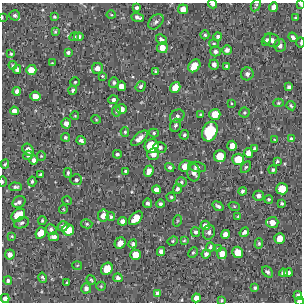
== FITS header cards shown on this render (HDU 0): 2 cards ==
NAXIS1  =                  300 / Width of image
NAXIS2  =                  300 / Height of image

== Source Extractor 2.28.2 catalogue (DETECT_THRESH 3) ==
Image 300 x 300 px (HDU 0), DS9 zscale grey, 1 PNG px = 1 image px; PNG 304 x 304 px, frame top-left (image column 1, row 300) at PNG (2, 3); each listed source drawn as its Kron ellipse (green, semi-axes under 4 px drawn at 4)
Background 2270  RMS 190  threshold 577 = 3 sigma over >= 5 px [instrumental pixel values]
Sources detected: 175; all 175 listed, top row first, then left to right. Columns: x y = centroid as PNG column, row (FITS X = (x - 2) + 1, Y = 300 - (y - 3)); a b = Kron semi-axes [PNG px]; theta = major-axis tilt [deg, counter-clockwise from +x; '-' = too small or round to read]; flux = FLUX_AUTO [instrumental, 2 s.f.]
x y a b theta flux
213 4 4 3 - 53000
300 4 3 2 - 29000
256 5 7 4 62 20000
273 7 5 4 - 54000
137 8 4 3 - 34000
183 9 5 5 - 130000
15 15 5 5 - 27000
111 15 4 3 - 11000
2 17 3 2 - 9600
54 17 3 3 - 16000
138 17 6 3 -19 42000
295 18 3 3 - 11000
156 22 9 6 44 41000
55 32 4 3 - 16000
205 35 4 4 - 22000
218 36 4 4 - 27000
74 37 5 4 - 15000
79 37 4 4 - 35000
293 37 5 3 - 40000
161 39 6 4 -40 41000
266 40 6 4 61 22000
272 40 8 6 -22 82000
301 43 5 2 - 18000
214 44 5 4 - 15000
280 46 6 6 - 57000
162 48 5 5 - 120000
227 50 5 4 - 52000
215 51 5 5 - 37000
68 52 4 3 - 30000
11 54 3 3 - 15000
52 63 3 3 - 11000
13 65 4 4 - 14000
214 65 5 4 - 58000
194 66 7 5 52 210000
227 66 4 3 - 30000
97 68 5 5 - 75000
17 69 4 4 - 45000
31 70 5 5 - 140000
155 71 4 3 - 12000
247 74 6 6 - 50000
102 76 4 3 - 12000
75 82 4 4 - 16000
114 82 5 5 - 28000
121 86 5 4 - 99000
141 86 6 4 51 31000
175 87 6 4 53 160000
289 87 4 3 - 29000
73 90 4 4 - 28000
17 91 4 4 - 52000
35 96 5 4 - 120000
113 100 5 4 - 36000
231 103 4 2 - 9900
278 103 5 4 - 16000
291 106 5 3 - 18000
122 109 5 5 - 93000
14 111 4 4 - 65000
116 111 5 4 - 22000
244 113 5 5 - 19000
215 114 5 5 - 210000
201 115 3 3 - 21000
75 116 4 3 - 9400
177 116 7 6 - 41000
96 119 5 3 - 12000
66 123 5 5 - 74000
175 125 7 5 68 32000
125 132 5 4 - 18000
210 132 10 7 68 890000
154 133 5 4 - 19000
184 135 5 4 - 25000
65 137 4 4 - 21000
139 138 10 5 41 100000
291 139 4 3 - 21000
81 140 5 4 - 40000
275 140 4 3 - 10000
151 146 7 7 - 520000
232 146 5 5 - 120000
160 147 6 5 - 36000
255 149 4 3 - 37000
28 150 6 5 - 91000
248 153 5 4 - 92000
117 154 4 3 - 25000
153 154 6 5 - 76000
28 155 5 4 - 24000
41 156 4 4 - 15000
220 156 6 6 - 270000
238 159 6 5 - 270000
34 160 4 4 - 60000
277 161 4 3 - 16000
5 164 5 3 - 18000
185 166 6 5 - 170000
170 167 5 4 - 26000
197 167 9 5 -12 33000
246 167 6 4 58 18000
273 170 4 4 - 20000
125 171 3 3 - 15000
149 171 6 4 69 80000
68 173 5 3 - 19000
194 173 9 6 -88 80000
41 175 4 3 - 29000
76 180 6 5 - 30000
2 181 5 2 - 13000
32 181 5 4 - 23000
181 182 5 4 - 22000
15 187 6 4 0 26000
177 189 5 4 - 33000
282 189 6 5 - 260000
157 190 4 4 - 77000
242 191 4 3 - 29000
258 196 5 5 - 46000
171 197 4 4 - 18000
269 199 4 4 - 18000
67 201 5 3 - 10000
19 202 7 5 39 44000
148 203 4 4 - 31000
282 203 4 4 - 20000
160 204 4 4 - 24000
218 206 6 3 -36 32000
234 206 6 3 -18 12000
63 209 4 4 - 14000
18 215 7 5 40 320000
103 216 6 5 - 100000
111 217 4 3 - 20000
238 217 3 3 - 12000
136 218 8 5 43 230000
42 221 4 3 - 16000
123 221 4 4 - 59000
177 221 6 3 71 13000
272 222 6 5 - 110000
21 223 8 5 20 29000
87 224 5 4 - 19000
205 225 5 4 - 65000
63 226 5 5 - 55000
51 229 5 5 - 36000
68 230 6 6 - 250000
195 232 5 4 - 28000
209 232 7 6 - 45000
244 232 5 4 - 46000
41 233 6 5 - 190000
225 234 4 4 - 82000
12 236 4 3 - 12000
54 237 5 4 - 51000
280 238 5 5 - 160000
184 240 4 3 - 14000
173 241 5 4 - 15000
120 243 6 5 - 78000
259 243 5 4 - 19000
133 244 4 4 - 27000
210 247 4 3 - 24000
218 249 4 3 - 14000
161 251 4 4 - 51000
193 252 5 4 - 16000
238 252 6 5 - 200000
10 254 5 5 - 66000
206 254 4 4 - 45000
222 254 5 5 - 130000
136 255 5 5 - 170000
77 265 5 3 - 11000
107 269 6 5 - 260000
267 272 6 4 -46 29000
283 273 4 4 - 40000
288 273 4 3 - 32000
43 278 5 3 - 24000
118 278 5 4 - 42000
91 280 5 3 - 17000
8 281 4 4 - 26000
67 283 3 3 - 15000
101 286 5 4 - 14000
86 288 5 5 - 41000
255 288 4 3 - 25000
157 294 4 4 - 57000
298 295 4 4 - 36000
5 298 4 4 - 53000
196 298 4 4 - 72000
222 300 4 3 - 15000
300 301 4 3 - 120000
At the frame edge (FLAGS 8, measured only in part): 6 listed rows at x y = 213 4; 300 4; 2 17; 301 43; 2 181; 300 301

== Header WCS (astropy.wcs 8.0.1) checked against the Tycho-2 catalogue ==
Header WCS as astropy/WCSLIB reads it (CRVAL/CRPIX/CD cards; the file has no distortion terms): RA---TAN/DEC--TAN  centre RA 16:24:27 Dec -49:47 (246.11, -49.78 deg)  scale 1.7 arcsec/px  FOV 8.5' x 8.5'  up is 0 deg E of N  parity normal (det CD < 0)
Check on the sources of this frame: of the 60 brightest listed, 4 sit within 2.5 arcsec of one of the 5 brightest Tycho-2 stars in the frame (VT <= 12.47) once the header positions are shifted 0.79 arcsec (0.47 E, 0.64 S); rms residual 1.24 arcsec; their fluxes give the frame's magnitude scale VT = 25.84 - 2.5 log10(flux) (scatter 0.23 mag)
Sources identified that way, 4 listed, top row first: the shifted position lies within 2.5 arcsec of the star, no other Tycho-2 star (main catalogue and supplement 1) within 5.0 arcsec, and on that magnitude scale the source's flux lands within +1.5 / -3 mag of the star's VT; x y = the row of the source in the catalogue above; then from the Tycho-2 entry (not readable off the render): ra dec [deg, ICRS J2000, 3 dp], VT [Tycho-2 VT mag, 2 dp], TYC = Tycho-2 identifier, HIP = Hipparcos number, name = IAU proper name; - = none
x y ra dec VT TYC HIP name
210 132 246.070 -49.771 10.31 8320-1535-1 - -
151 146 246.113 -49.778 11.34 8320-1805-1 - -
220 156 246.062 -49.783 12.47 8320-1864-1 - -
18 215 246.211 -49.811 12.32 8320-2003-1 - -